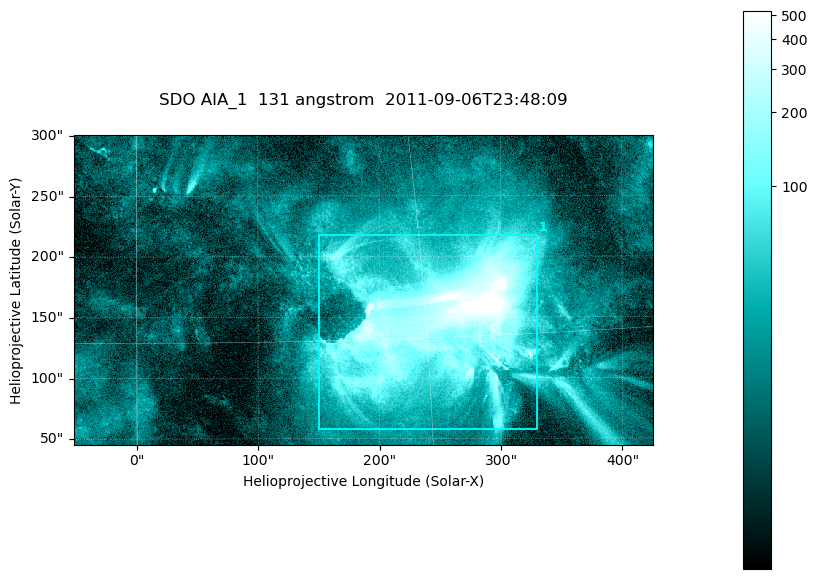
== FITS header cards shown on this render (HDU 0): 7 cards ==
TELESCOP= 'SDO     '           /
INSTRUME= 'AIA_1   '           /
WAVELNTH=                  131 /
WAVEUNIT= 'angstrom'           /
DATE-OBS= '2011-09-06T23:48:09.62' /
CTYPE1  = 'HPLN-TAN'           /
CTYPE2  = 'HPLT-TAN'           /

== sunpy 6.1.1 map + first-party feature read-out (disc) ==
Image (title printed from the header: SDO AIA_1  131 angstrom  2011-09-06T23:48:09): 794 x 424 px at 0.601 arcsec/px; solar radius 952 arcsec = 1585 px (partial field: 4.3% of the solar disc is inside the frame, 100% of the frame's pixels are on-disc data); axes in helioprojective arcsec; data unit not stated in the header (colour bar unlabelled)
Pointing: header CRPIX1/2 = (2043.22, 2045.61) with CRVAL1/2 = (0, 0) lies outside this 794 x 424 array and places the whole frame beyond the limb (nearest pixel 1.29 R_sun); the SolarSoft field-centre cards XCEN/YCEN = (186.7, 172.4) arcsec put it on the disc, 1733 arcsec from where CRPIX/CRVAL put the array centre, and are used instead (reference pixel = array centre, CRVAL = XCEN/YCEN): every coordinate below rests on XCEN/YCEN
Orientation: roll -0.139 deg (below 1 deg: not rotated)
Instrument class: DISC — disc imager (sunpy class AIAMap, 131 A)
Bright regions (active regions / flare kernels): reference = the on-disc median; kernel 7 px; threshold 5 sigma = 62.2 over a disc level ~15.5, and >= 1.15x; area >= 336 px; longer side >= 5 px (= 3 arcsec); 1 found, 1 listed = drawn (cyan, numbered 1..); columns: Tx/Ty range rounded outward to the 2 arcsec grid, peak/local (2 s.f.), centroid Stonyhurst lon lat
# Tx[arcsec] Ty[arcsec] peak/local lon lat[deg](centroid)
1 150..332 56..218 60 +16 +16